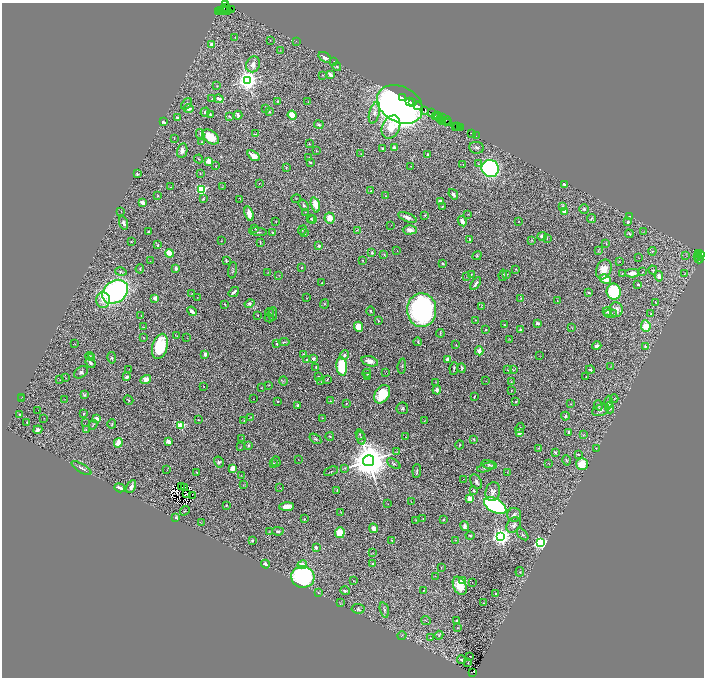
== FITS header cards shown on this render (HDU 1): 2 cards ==
NAXIS1  =                 1404
NAXIS2  =                 1351

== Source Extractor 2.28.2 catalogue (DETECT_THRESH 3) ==
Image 1404 x 1351 px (HDU 1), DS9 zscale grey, zoomed out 1/2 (1 PNG px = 2 x 2 image px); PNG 706 x 680 px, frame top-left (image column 1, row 1350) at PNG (2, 3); each listed source drawn as its Kron ellipse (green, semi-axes under 4 px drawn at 4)
Background 2.85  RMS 0.043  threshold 0.129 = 3 sigma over >= 5 px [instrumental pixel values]
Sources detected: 497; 69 cannot appear on this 1/2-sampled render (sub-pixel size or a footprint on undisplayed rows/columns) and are neither listed nor drawn; the other 428 listed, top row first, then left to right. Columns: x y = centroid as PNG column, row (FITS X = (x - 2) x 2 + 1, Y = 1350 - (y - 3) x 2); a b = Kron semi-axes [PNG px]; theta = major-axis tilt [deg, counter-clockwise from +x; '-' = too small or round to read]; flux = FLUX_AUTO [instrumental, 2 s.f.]
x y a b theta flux
225 5 3 2 - 95
226 8 2 2 - 240
224 10 5 2 - 760
227 10 4 3 - 650
231 10 3 1 - 250
219 11 3 2 - 490
221 11 4 2 - 550
235 37 4 2 - 4.4
270 40 2 1 - 4
296 41 2 2 - 2.6
211 44 2 2 - 100
280 51 3 3 - 5.5
325 57 7 4 -35 33
333 62 3 1 - 4.4
253 64 8 6 61 51
337 67 4 4 - 14
322 75 3 2 - 3.5
330 75 4 2 - 49
247 80 4 4 - 7000
217 86 3 2 - 4.3
402 97 2 1 - 190
212 99 2 2 - 2.2
219 99 4 3 - 35
277 101 2 2 - 4.6
410 101 3 1 - 260
308 102 2 1 - 2.6
413 102 2 1 - 160
186 104 6 4 51 17
400 104 24 17 -28 6000
418 106 4 3 - 580
189 109 5 4 - 36
266 109 4 3 - 7
425 110 3 2 - 490
205 112 5 3 - 17
269 112 4 2 - 12
374 113 11 5 75 44
432 113 3 2 - 230
210 114 4 2 - 13
238 115 4 2 - 29
292 115 4 3 - 130
229 116 4 3 - 8.2
437 116 2 2 - 170
177 117 4 3 - 11
436 117 4 2 - 830
439 117 3 1 - 370
442 118 4 1 - 600
440 120 2 2 - 180
442 121 3 2 - 840
446 121 5 2 - 210
163 122 4 2 - 23
448 122 4 3 - 590
319 125 5 4 - 13
456 126 3 1 - 160
458 126 3 2 - 250
391 127 12 8 63 400
461 128 3 1 - 290
472 133 4 2 - 290
200 134 5 3 - 11
255 134 4 2 - 7.3
476 136 2 1 - 200
211 137 9 6 -35 200
174 138 2 2 - 3.7
201 142 3 3 - 5
309 143 2 1 - 3.9
383 148 3 3 - 19
394 148 3 3 - 48
477 148 7 6 - 26
182 150 7 5 77 44
316 150 3 2 - 3.4
361 154 2 2 - 2.9
427 154 4 3 - 10
253 156 7 4 -36 64
309 158 2 2 - 3.9
199 159 4 3 - 8.6
209 161 3 2 - 280
310 162 3 2 - 9.7
463 164 2 1 - 2.3
479 164 3 3 - 7.5
216 166 3 2 - 3.7
411 166 2 1 - 4.4
286 168 3 3 - 8.1
490 168 9 8 - 2200
200 173 3 2 - 4.3
137 174 3 3 - 12
259 183 2 1 - 3.3
564 184 4 3 - 25
170 187 3 2 - 3.1
222 187 3 2 - 3
201 189 3 3 - 1000
371 191 3 3 - 8.4
453 194 6 3 -54 24
158 196 2 2 - 6.4
386 196 3 2 - 4.9
203 199 3 2 - 11
240 199 2 1 - 3.3
296 199 5 2 - 4.5
440 201 4 3 - 59
142 203 4 3 - 41
303 205 6 3 -56 17
315 205 8 4 -75 120
442 206 2 1 - 4
562 206 4 3 - 22
584 209 5 5 - 19
121 211 2 1 - 2.2
564 211 3 3 - 64
305 212 2 1 - 2.8
249 214 7 4 -73 78
468 214 3 2 - 2.9
425 215 2 2 - 13
629 216 3 2 - 4.6
407 217 10 3 -22 42
311 218 3 2 - 3.7
330 218 5 5 - 79
591 218 4 3 - 15
312 220 4 3 - 6.3
462 221 5 4 - 34
519 221 3 2 - 4.3
276 222 3 2 - 3.8
628 222 3 3 - 18
123 223 7 4 -72 26
391 225 2 1 - 17
255 229 3 2 - 4.8
302 230 5 3 - 8.5
357 230 3 2 - 3.2
410 230 7 4 1 50
148 231 2 2 - 8
258 232 9 3 -6 14
643 232 4 2 - 4.2
273 233 3 3 - 17
305 233 4 3 - 4.8
629 234 4 3 - 11
542 236 4 4 - 30
547 238 4 3 - 7.3
469 239 2 2 - 15
532 240 4 3 - 6.1
131 241 2 2 - 4.5
221 241 2 1 - 3.1
260 242 3 2 - 8
606 243 4 2 - 6.5
158 245 4 3 - 9.5
319 246 2 2 - 48
397 251 2 2 - 2.9
598 251 3 2 - 5.2
652 251 4 3 - 8.8
169 253 4 3 - 210
372 253 3 3 - 10
384 254 4 3 - 8
698 254 2 1 - 170
700 254 4 3 - 750
686 255 3 2 - 3.2
477 256 5 4 - 9.9
698 256 3 2 - 470
639 258 2 1 - 8.4
699 259 4 3 - 550
226 260 3 2 - 14
362 260 2 2 - 5.7
150 261 3 2 - 3.5
619 261 3 1 - 3
443 263 3 2 - 10
302 267 2 2 - 6.9
140 269 4 2 - 5.3
176 269 3 2 - 34
516 269 3 3 - 5.7
604 269 10 7 68 120
233 270 8 3 82 14
653 270 4 4 - 10
121 272 6 3 -13 11
642 272 2 2 - 3.7
268 273 3 2 - 4
632 273 7 4 1 76
471 274 3 2 - 5
507 274 3 3 - 7.3
622 274 2 1 - 4.5
684 274 2 2 - 8
279 275 3 2 - 2.5
503 275 6 3 83 12
467 276 4 2 - 5.4
659 276 5 4 - 47
605 279 6 4 -26 120
322 283 2 1 - 3.7
476 284 7 2 56 29
638 284 2 2 - 14
115 292 14 10 37 2400
234 292 6 2 39 28
589 292 3 2 - 8.9
614 292 8 7 - 490
191 293 3 2 - 3.3
155 298 2 2 - 140
197 298 2 2 - 2.9
307 298 2 1 - 3.1
521 298 3 3 - 6
103 300 7 6 - 82
557 301 2 1 - 4.7
655 302 3 2 - 4
225 304 3 1 - 6.9
249 304 5 3 - 20
324 304 5 3 - 8.7
481 307 4 3 - 6.8
616 309 7 6 - 45
422 310 17 14 -87 2000
192 311 5 2 - 45
371 311 5 3 - 8.2
607 312 4 4 - 23
270 313 4 3 - 8.1
273 314 7 4 89 25
610 314 7 3 2 18
651 314 3 3 - 11
258 315 2 2 - 5
141 316 3 2 - 3.7
269 318 4 2 - 8
378 320 4 2 - 6.8
476 320 3 2 - 2.8
537 323 3 3 - 22
505 325 3 2 - 7.2
646 326 6 5 - 150
144 327 3 2 - 5.5
359 327 5 4 - 150
572 328 3 2 - 5.5
485 329 2 2 - 3.3
520 330 3 2 - 12
440 333 4 2 - 6.8
177 336 3 2 - 5.1
143 338 3 2 - 4.6
187 338 2 1 - 2.1
509 339 3 2 - 3.3
284 342 5 2 - 11
418 342 4 2 - 6.5
75 344 3 2 - 4.5
277 344 4 3 - 12
456 345 2 2 - 3.3
160 346 13 7 73 420
597 346 4 3 - 33
645 346 2 2 - 11
479 351 4 3 - 40
205 354 4 3 - 32
303 355 3 2 - 7.9
344 355 5 3 - 21
540 355 2 1 - 2
89 356 4 3 - 12
92 357 3 3 - 9.6
112 358 6 3 -79 11
313 358 3 3 - 22
448 359 3 3 - 67
307 360 2 2 - 16
370 361 8 4 -16 57
91 363 6 3 -50 23
342 366 9 5 -83 510
402 366 7 2 83 7.2
611 366 3 2 - 4.4
316 367 3 2 - 6.1
454 368 6 2 82 14
462 368 4 2 - 12
129 369 2 2 - 2.7
508 370 2 2 - 6.8
513 370 3 2 - 3.9
590 370 4 3 - 10
81 372 8 5 35 27
367 373 4 2 - 19
385 373 2 1 - 1.9
319 376 2 2 - 4.6
127 377 3 3 - 24
367 377 3 2 - 4.6
586 377 2 1 - 5.4
65 378 3 2 - 2.9
146 379 5 4 - 68
327 379 3 1 - 6.7
60 380 2 2 - 2.6
283 381 4 2 - 8.3
321 381 2 1 - 2.1
486 381 2 2 - 2.5
511 381 4 2 - 4.9
436 382 3 2 - 3.8
269 385 3 2 - 3.8
204 386 2 1 - 2.7
261 388 2 2 - 3.5
437 390 4 4 - 28
511 390 2 1 - 3.1
84 394 4 3 - 12
382 394 10 7 57 230
22 397 3 2 - 3.3
474 397 3 2 - 10
21 399 3 2 - 2.9
65 399 2 1 - 2
253 399 3 1 - 2.8
614 399 4 2 - 3.7
129 400 5 3 - 12
278 401 2 2 - 8.8
330 401 4 3 - 7.6
516 402 3 2 - 8.3
608 402 6 3 -90 19
347 403 2 2 - 5.5
571 404 3 2 - 3.8
297 405 3 3 - 15
598 405 5 2 - 7.4
402 408 6 5 - 18
609 408 5 3 - 28
37 410 2 1 - 34
601 410 9 5 20 34
83 414 4 2 - 8.8
20 415 3 2 - 8.7
565 416 4 3 - 16
251 417 4 2 - 4.9
44 418 2 1 - 3.4
97 418 3 2 - 43
322 418 2 1 - 2.9
198 420 2 2 - 7.8
244 421 3 2 - 5.9
425 421 3 2 - 5.5
27 422 3 3 - 5
85 423 2 1 - 13
112 424 5 4 - 10
93 425 5 1 - 4.8
181 426 3 3 - 530
520 428 5 2 - 6.6
86 429 3 2 - 4.6
38 430 4 4 - 35
569 432 4 3 - 18
519 433 3 3 - 33
360 434 5 2 - 8.8
583 435 3 2 - 4.3
330 436 4 3 - 9.7
406 437 2 1 - 3.2
361 438 7 2 -76 10
242 439 3 2 - 3.6
315 439 6 3 -36 12
474 439 3 2 - 13
168 442 2 2 - 180
118 443 5 4 - 130
249 445 2 2 - 45
460 445 5 3 - 8.1
241 447 4 2 - 3.8
538 448 2 2 - 9
596 449 2 2 - 3.6
397 452 3 2 - 3.4
555 452 4 2 - 9.3
578 454 4 2 - 7
298 460 2 1 - 2.2
567 460 5 3 - 8.3
276 461 5 2 - 5.7
368 461 5 5 - 39000
219 462 6 4 -59 18
548 463 3 1 - 2.3
274 464 4 3 - 14
394 464 8 3 -36 14
582 464 6 6 - 170
489 465 8 3 -14 17
486 467 9 3 16 19
81 468 11 3 -31 23
232 468 4 3 - 55
345 468 4 3 - 7.3
167 469 3 1 - 2.5
331 471 7 2 23 8.7
417 471 7 2 85 13
197 472 2 2 - 4
508 473 4 2 - 6.1
241 475 2 1 - 3.6
464 479 4 2 - 3.2
476 482 8 5 -61 30
243 485 3 2 - 3.9
131 487 7 3 63 30
182 487 2 1 - 1.7
120 488 5 3 - 58
184 488 2 1 - 0.72
280 488 4 2 - 3.6
337 490 2 1 - 5.4
474 490 3 3 - 15
493 492 9 7 74 44
187 493 2 1 - 5.9
193 495 2 1 - 2
470 499 4 4 - 130
411 502 3 2 - 3.6
388 504 2 2 - 2.4
226 505 2 2 - 11
495 506 12 7 -28 1300
287 507 7 4 2 67
185 511 5 3 - 7
341 512 3 2 - 2.9
514 515 7 7 - 31
176 518 3 3 - 15
304 519 4 3 - 6.6
423 519 2 1 - 2.4
416 520 3 3 - 4.8
443 520 2 2 - 5.6
201 523 3 2 - 3
514 525 8 6 52 37
465 526 5 4 - 24
374 528 5 3 - 36
269 531 3 2 - 3.2
278 531 6 3 -1 16
340 533 5 5 - 160
523 534 7 4 -47 12
470 536 4 3 - 9.5
501 537 4 4 - 5200
392 540 2 2 - 3.4
456 540 2 1 - 2.6
252 541 3 2 - 7.7
540 543 4 3 - 2500
316 548 2 2 - 65
373 553 2 1 - 3
265 564 4 3 - 26
372 564 3 2 - 12
302 565 4 4 - 87
441 567 3 2 - 3.3
520 572 5 3 - 8.2
436 576 2 1 - 2.3
303 577 11 11 - 1300
353 581 2 2 - 2.7
463 581 3 2 - 210
472 582 2 1 - 5.9
460 586 9 6 -64 170
423 590 2 2 - 13
345 591 5 3 - 17
318 592 3 2 - 5.9
496 593 3 3 - 11
340 603 4 3 - 4.7
483 603 2 1 - 3.3
358 609 6 4 -7 18
384 610 8 3 -73 14
457 620 3 2 - 11
426 621 5 2 - 6.4
457 628 2 1 - 3.3
402 635 4 2 - 4.9
439 635 4 3 - 11
430 638 4 2 - 6
469 656 2 1 - 59
461 660 4 3 - 14
468 663 2 1 - 3
472 672 3 2 - 620
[69 sub-pixel or undisplayed-footprint detections neither listed nor drawn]